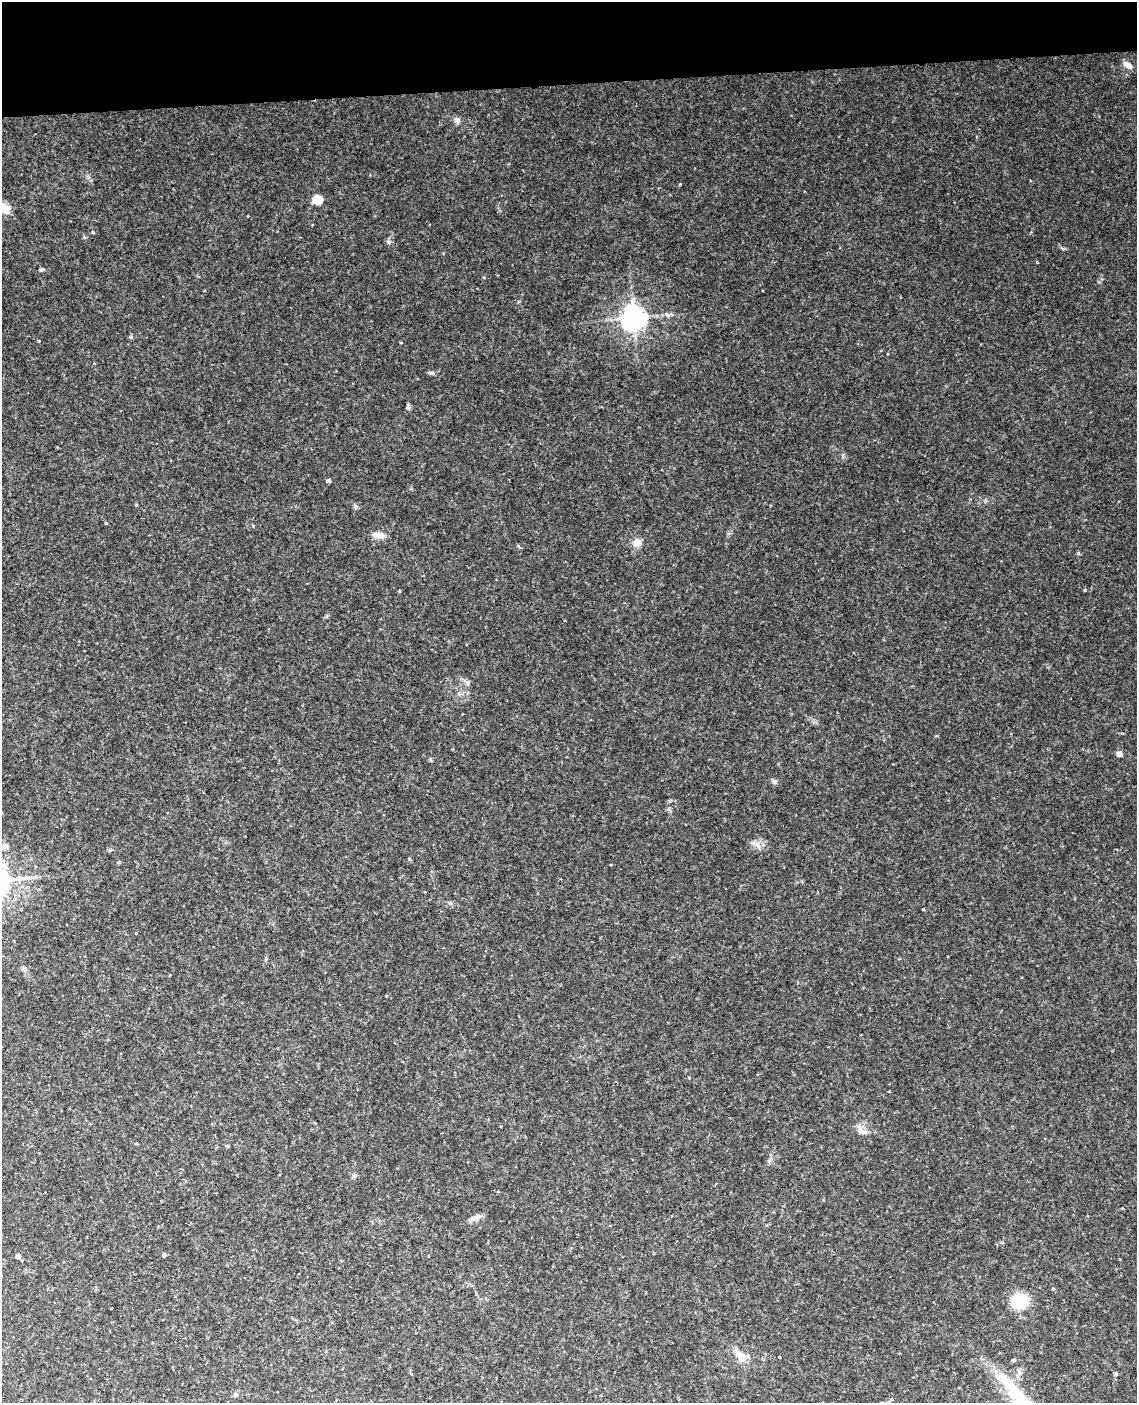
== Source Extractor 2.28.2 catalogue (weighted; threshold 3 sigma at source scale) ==
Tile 3 of 4 x 3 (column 3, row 1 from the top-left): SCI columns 2328-3462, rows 3043-4443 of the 4653 x 4581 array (HDU 1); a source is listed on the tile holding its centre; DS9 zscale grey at full resolution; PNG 1139 x 1405 px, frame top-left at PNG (2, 2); no overlay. Shown black and unused: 6% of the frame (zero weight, under 3 of 4 exposures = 6% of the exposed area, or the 3 px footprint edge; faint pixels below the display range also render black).
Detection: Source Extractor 2.28.2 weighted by HDU 2 'WHT'; one run over the whole footprint, this tile lists its part. Background 0.0683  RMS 0.0062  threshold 0.0279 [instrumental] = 3 sigma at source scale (4.5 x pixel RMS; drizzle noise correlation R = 1.50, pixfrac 1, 0.05/0.05 arcsec/px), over >= 5 px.
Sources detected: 34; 1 inside a brighter object's white glare — not listed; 1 inside a brighter listed object's ellipse — not listed separately; the other 32 listed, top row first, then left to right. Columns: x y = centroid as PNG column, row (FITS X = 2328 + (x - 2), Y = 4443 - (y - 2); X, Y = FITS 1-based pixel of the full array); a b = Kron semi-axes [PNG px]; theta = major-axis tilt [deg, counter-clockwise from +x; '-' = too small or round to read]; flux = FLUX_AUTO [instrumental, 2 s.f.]
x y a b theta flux
1128 65 13 7 -27 3.6
457 120 9 7 -59 2.1
318 199 9 9 - 8.3
3 207 20 10 -36 7.3
93 232 4 3 - 0.64
389 242 6 4 -71 0.99
42 269 7 4 13 1
634 318 7 7 - 610
131 337 6 5 - 0.96
431 373 8 4 -8 1.2
329 481 4 4 - 1.8
136 505 4 4 - 0.56
106 523 4 3 - 0.53
378 535 16 7 -8 4.8
637 543 10 8 -49 4.8
400 591 3 3 - 0.7
1119 754 6 5 - 2.8
774 782 7 5 -44 1.3
409 859 5 4 - 0.65
24 969 7 6 - 1.5
862 1131 17 7 -20 3.7
228 1146 5 3 - 0.55
354 1176 7 6 - 1.4
475 1218 19 5 21 3.3
164 1255 4 4 - 1.6
18 1256 5 4 - 3.1
1019 1301 14 11 3 29
740 1356 16 12 -56 6.1
1014 1360 5 4 - 0.79
1116 1374 4 4 - 0.91
235 1395 6 6 - 1.3
1020 1400 46 18 -40 31
Isophote crosses this tile's border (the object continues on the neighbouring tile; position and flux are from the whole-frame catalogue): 2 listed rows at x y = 3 207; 1020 1400
Unlisted compact peaks at least as high as the median listed source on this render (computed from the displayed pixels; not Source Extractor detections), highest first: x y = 1085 590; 680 184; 355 506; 408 407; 923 909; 1063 249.